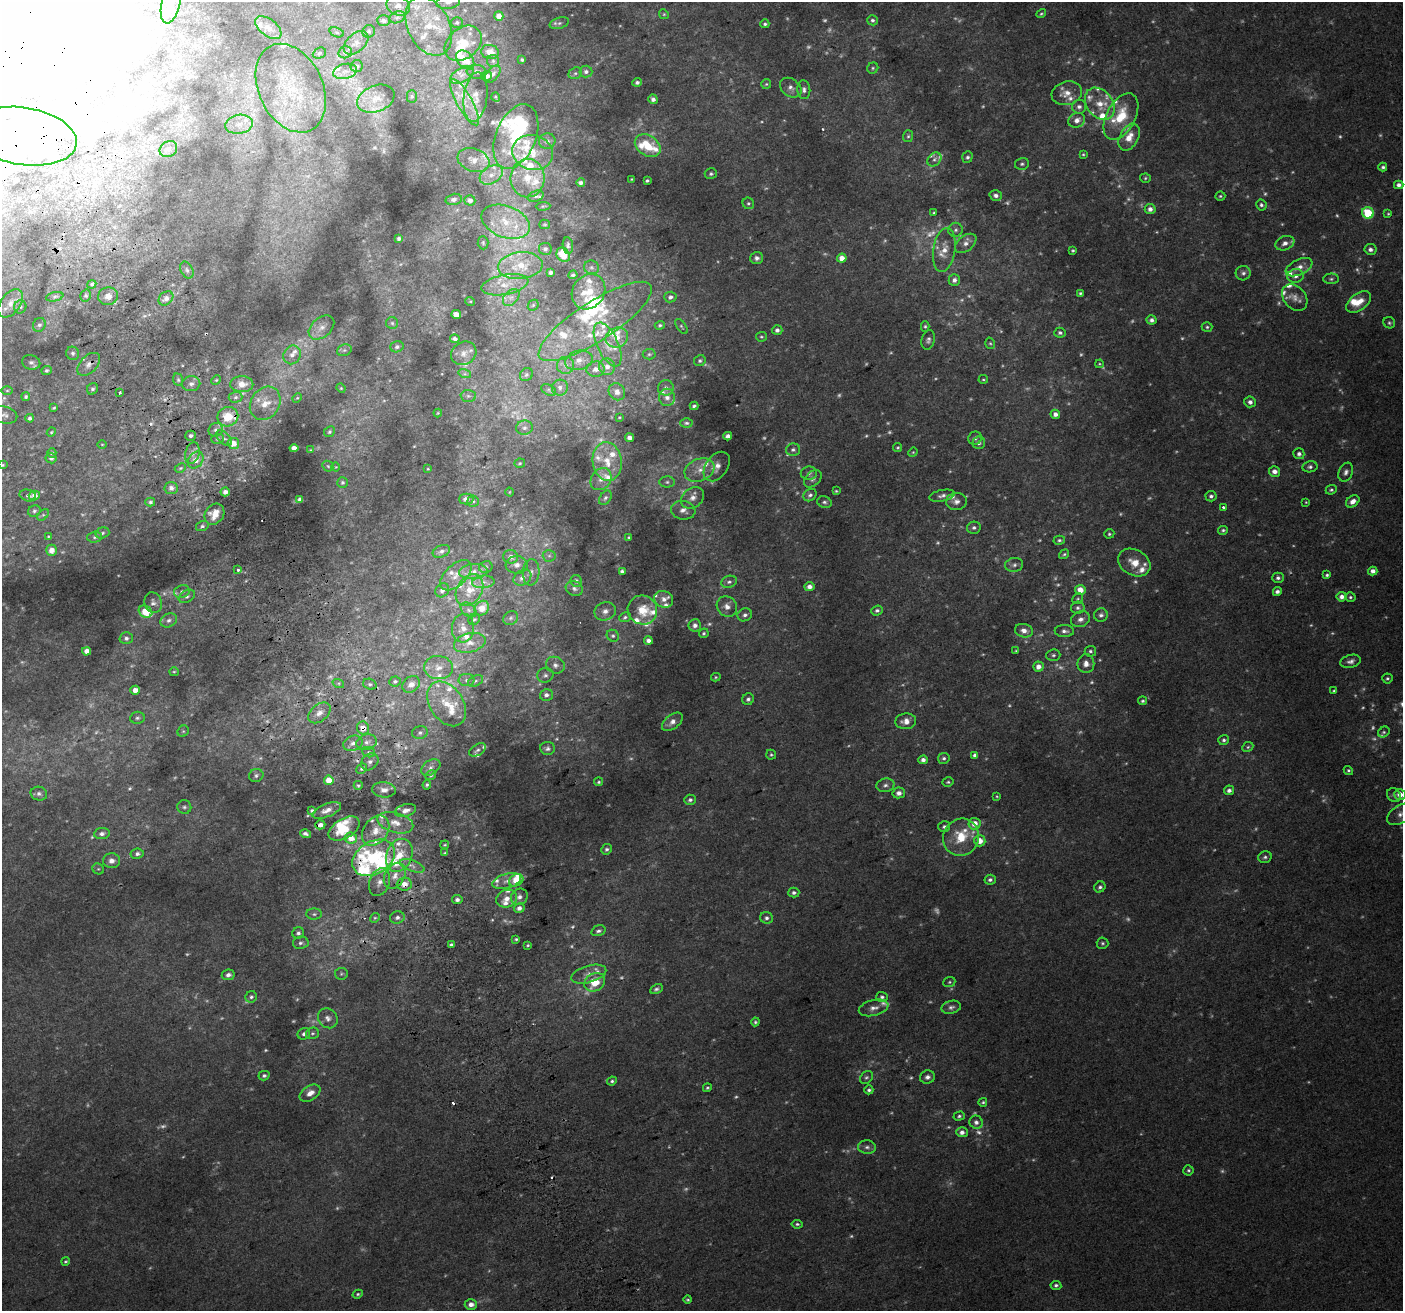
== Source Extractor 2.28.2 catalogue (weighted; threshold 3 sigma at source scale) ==
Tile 11 of 4 x 4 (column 3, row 3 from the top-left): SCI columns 2847-4247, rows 1467-2775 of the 5688 x 5494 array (HDU 1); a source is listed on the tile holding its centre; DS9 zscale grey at full resolution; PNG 1405 x 1313 px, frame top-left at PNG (2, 2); each listed source drawn as its Kron ellipse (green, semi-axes under 4 px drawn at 4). Shown black and unused: <1% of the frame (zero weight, under 2 of 3 exposures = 2% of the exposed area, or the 3 px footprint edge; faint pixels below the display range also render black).
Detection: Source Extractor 2.28.2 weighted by HDU 2 'WHT'; one run over the whole footprint, this tile lists its part. Background 0.0744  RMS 0.014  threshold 0.063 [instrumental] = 3 sigma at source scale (4.5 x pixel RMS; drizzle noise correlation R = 1.50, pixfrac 1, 0.0396/0.0396 arcsec/px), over >= 5 px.
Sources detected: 809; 219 too faint to see at this stretch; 7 inside a brighter object's white glare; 8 cosmic-ray / hot-pixel residue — neither listed nor drawn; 107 inside a brighter listed object's ellipse — not listed separately; the other 468 listed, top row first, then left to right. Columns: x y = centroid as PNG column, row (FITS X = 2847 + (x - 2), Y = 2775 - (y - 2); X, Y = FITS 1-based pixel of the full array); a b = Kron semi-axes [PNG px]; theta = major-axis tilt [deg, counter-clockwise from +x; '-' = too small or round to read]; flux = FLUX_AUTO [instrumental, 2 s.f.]
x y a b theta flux
448 2 12 6 5 6.5
171 3 21 9 77 16
398 6 12 9 -24 10
664 14 5 4 - 1.8
1041 14 5 4 - 1.9
499 16 4 4 - 11
397 17 8 6 22 3.9
384 20 6 5 - 4.4
873 20 5 5 - 3.5
457 22 6 5 - 2.9
559 23 10 5 17 4.4
765 24 4 4 - 3.1
429 26 31 21 -64 56
268 28 15 8 -37 9.6
369 31 6 6 - 3
337 32 7 4 -19 2.3
356 43 14 9 42 9.2
463 43 20 15 39 45
345 52 7 6 - 4.5
490 52 9 7 -11 13
319 53 7 5 23 2.5
465 60 11 7 -49 29
522 60 3 3 - 2.4
493 61 6 6 - 3.4
357 66 6 6 - 3.4
873 68 6 5 - 2.4
345 71 12 7 13 9.5
476 72 10 7 -5 4.9
586 72 6 6 - 5.7
575 73 7 5 21 3.4
492 74 10 6 49 5.5
462 75 12 7 30 9.1
486 76 5 4 - 6.4
637 82 5 4 - 4.1
766 84 5 5 - 2
291 88 47 32 -65 100
791 88 12 8 -36 7.7
804 90 9 6 -84 5.4
1067 93 15 11 17 16
412 96 6 5 - 2.2
476 97 25 12 83 18
496 97 5 3 - 1.2
376 99 19 13 21 18
653 99 5 4 - 5.5
465 102 26 7 -61 22
1100 104 18 13 -51 27
1079 107 7 7 - 5.8
1121 117 25 14 62 52
1077 120 9 7 28 9.3
239 124 14 9 9 15
24 136 54 28 -9 140
516 136 34 20 68 95
908 136 6 5 - 2.6
1129 137 14 9 62 20
547 141 8 7 - 6.2
648 146 14 10 -34 43
168 149 9 7 33 6.5
533 153 20 17 -15 35
1083 154 3 3 - 1.5
967 157 6 5 - 3.3
934 159 8 6 44 4.1
473 160 16 11 -19 17
1022 164 7 6 - 3.2
1383 167 4 4 - 3.4
711 174 6 5 - 3
491 175 12 8 30 12
528 178 19 17 86 35
1145 178 5 4 - 2.1
631 179 3 2 - 1.1
647 181 4 3 - 2.3
581 183 4 3 - 4.8
1399 185 5 4 - 6.6
996 195 6 5 - 5.5
536 196 8 5 20 3.7
1220 196 5 4 - 2.1
454 199 8 5 13 4.8
470 200 5 5 - 5.8
748 203 6 5 - 2.7
1261 205 5 5 - 3.3
543 206 7 3 3 2
1150 209 5 5 - 7.7
934 213 3 3 - 2
1368 213 6 5 - 66
1388 214 4 3 - 1.6
506 222 25 15 -20 44
545 224 5 4 - 1.9
956 230 7 7 - 4.5
399 239 4 3 - 4.3
483 243 6 5 - 2.2
966 243 12 7 38 9.3
1285 243 10 7 21 8.2
568 245 8 5 -82 4
545 249 6 6 - 4.3
1370 249 6 5 - 5.6
944 250 22 11 81 20
1073 250 4 3 - 2.3
563 255 8 6 -53 26
757 258 6 6 - 5
842 258 4 4 - 14
520 266 22 13 6 38
591 267 8 6 -15 3.4
1299 267 14 7 25 11
187 270 9 6 -63 4.1
550 272 4 3 - 4.5
1243 273 7 7 - 5.2
573 275 4 4 - 2.8
1295 276 8 7 - 6.4
1331 279 8 5 1 3.1
954 280 6 5 - 6.9
92 284 4 4 - 2.8
505 285 24 10 10 23
588 292 19 15 54 39
1080 293 4 4 - 2.2
86 296 6 5 - 2.4
108 296 10 9 - 9
55 297 9 4 11 3.2
511 297 10 6 48 6.3
670 297 6 5 - 4.2
1295 297 15 11 -49 12
166 298 8 6 42 7.8
470 301 5 3 - 1.3
1359 302 14 8 37 20
11 303 16 9 54 14
533 305 6 5 - 2.1
20 307 6 6 - 3.2
456 314 5 4 - 13
1152 320 5 4 - 5.7
595 321 66 19 33 78
392 323 6 6 - 2.9
1389 323 6 5 - 2.8
39 325 7 6 - 3.9
660 325 5 4 - 2.4
681 326 8 4 -54 2.4
925 326 5 4 - 2.2
1207 327 5 4 - 2.3
321 328 14 9 40 11
777 330 5 5 - 4.8
1060 333 6 5 - 3.8
761 337 5 4 - 2.2
617 338 11 9 24 13
455 339 5 3 - 4
928 340 10 6 76 4.8
990 343 6 4 -72 1.9
608 345 24 10 -65 20
397 347 6 5 - 4.5
344 350 7 5 21 2.9
73 353 7 6 - 3.9
464 353 13 11 33 9.8
649 354 6 5 - 2.5
292 355 9 8 - 8.1
579 360 14 9 14 12
700 361 6 5 - 3
31 362 9 7 -12 4.8
89 364 14 8 46 9.1
1099 364 4 3 - 1.5
566 365 8 8 - 7.2
607 367 8 8 - 11
595 369 9 7 9 8.6
47 370 5 4 - 2.7
465 374 6 4 -17 2.7
526 375 7 6 - 3.2
983 379 5 3 - 1.6
178 380 6 5 - 2.5
216 380 5 4 - 1.9
191 384 9 7 9 6.3
242 384 11 8 -2 15
341 388 5 4 - 1.6
560 388 8 7 - 7
666 388 8 7 - 5.5
93 389 6 5 - 3.1
7 390 6 4 0 2
549 390 8 5 -28 2.7
120 392 3 3 - 6.4
617 392 9 8 - 12
468 396 7 6 - 3.4
26 397 4 4 - 2.5
235 397 7 5 2 3.7
667 397 9 8 - 7.8
297 398 5 4 - 1.7
1250 402 6 5 - 5.5
265 403 17 14 56 24
694 406 4 3 - 2.7
54 408 3 3 - 1.8
438 413 4 4 - 1.3
1055 414 5 4 - 6.6
5 415 13 8 -14 6.7
228 417 10 9 - 32
619 417 4 3 - 1.4
30 418 4 3 - 3.2
686 423 6 4 -1 2.8
524 428 8 7 - 5.5
216 430 7 6 - 4.7
51 432 5 4 - 1.5
329 432 6 5 - 2.8
191 436 5 5 - 3.6
728 436 4 4 - 6.7
224 438 9 5 -44 4.6
629 438 4 4 - 8.4
975 438 7 6 - 4.2
217 439 6 5 - 2.5
233 443 6 5 - 19
979 443 6 6 - 4.4
102 444 5 3 - 1.1
294 448 4 4 - 9.8
898 448 4 4 - 2
311 450 3 3 - 1.3
793 450 7 6 - 3.9
913 452 5 4 - 1.5
52 453 5 4 - 2.4
192 453 11 7 74 6.6
1299 454 5 5 - 4.9
51 458 5 5 - 3.2
196 460 9 7 53 11
607 462 19 14 -81 34
520 463 5 4 - 1.8
3 465 4 3 - 1.4
328 466 6 4 -45 1.9
717 466 16 11 54 12
336 467 4 3 - 1
1310 467 7 5 10 4
180 468 6 4 27 1.8
428 469 2 2 - 0.86
699 470 15 11 22 17
1275 471 5 5 - 8.5
1346 472 10 7 66 5.7
809 473 8 6 1 4.2
601 479 12 9 53 10
813 479 10 7 42 5.2
342 482 5 5 - 2.5
667 482 7 5 0 3.5
171 488 6 6 - 6
1331 490 6 4 23 2.7
836 491 3 3 - 1.7
225 492 4 4 - 7.2
509 492 4 3 - 0.97
28 495 8 6 -14 4
34 495 6 4 17 9.6
810 495 7 5 41 4.2
942 496 13 5 11 6
1211 496 5 5 - 3.9
605 498 8 5 57 3.4
693 498 12 9 37 11
466 499 7 5 0 7.1
300 500 4 4 - 8.7
473 501 5 5 - 2.6
956 501 10 8 3 7.5
1353 501 7 5 37 11
150 502 5 4 - 2.5
824 502 7 5 -19 3.6
1306 502 3 3 - 1.2
1223 507 3 3 - 3.9
683 510 12 9 -10 9.6
34 511 6 5 - 3
214 514 11 9 52 17
43 515 7 4 44 2.3
202 526 6 5 - 3
974 528 7 6 - 3.9
1223 530 5 4 - 2.7
102 533 7 5 17 3.3
1109 534 5 4 - 2.4
48 536 3 2 - 1.2
95 537 7 5 3 3.2
629 537 3 2 - 1.5
1059 540 6 4 16 2.8
51 550 5 5 - 12
441 551 9 6 23 5.2
1064 554 5 4 - 2.3
549 556 6 6 - 3.7
511 557 7 6 - 7.6
1134 563 17 12 -29 22
517 565 11 8 -1 8.5
1014 565 9 7 9 5.2
486 567 7 6 - 3.2
238 570 3 3 - 3.8
622 571 4 3 - 4.1
1373 571 4 4 - 7.8
473 572 14 7 5 11
531 572 13 8 87 8.4
456 575 19 10 43 17
1327 575 4 3 - 2.7
522 578 9 7 34 8.4
1278 578 6 5 - 4.1
576 581 6 5 - 4.7
483 582 11 6 5 6.2
729 582 8 6 16 4.4
809 587 5 4 - 9.3
574 589 9 7 -22 4.7
442 590 7 6 - 5.6
469 590 17 12 59 26
1080 590 5 5 - 17
182 592 8 6 16 4.5
1277 592 4 4 - 5.2
187 596 9 6 31 4.4
1342 597 5 5 - 7.4
1350 597 5 4 - 2.6
664 599 10 8 -25 8.8
1078 599 6 5 - 2.1
153 603 10 8 -70 6.3
727 606 11 9 -45 10
482 608 8 6 46 20
1078 608 7 6 - 3.7
468 610 9 6 -41 5.2
642 610 15 14 - 32
877 610 6 4 20 3.5
605 611 11 9 21 8.5
146 612 7 5 -32 39
745 615 7 6 - 4.7
1101 615 7 6 - 4.9
625 617 6 4 26 2.9
511 618 8 6 36 3.7
474 619 6 5 - 2.4
1080 619 10 7 20 7.8
169 620 9 6 28 5.3
695 625 6 6 - 6.6
463 628 14 11 87 13
1024 631 9 6 -15 9.6
1064 631 10 6 -2 5.7
704 633 5 4 - 2.4
613 636 6 5 - 3.1
126 638 6 6 - 4.4
648 640 4 4 - 6
470 643 16 9 14 16
86 651 4 4 - 13
1016 651 4 3 - 1.4
1090 651 5 5 - 3.3
1053 655 7 5 4 3.1
1351 661 10 6 13 6
1086 664 9 8 - 10
555 665 9 8 - 7
1038 667 5 5 - 10
438 668 14 11 -5 16
174 672 5 4 - 1.7
545 675 8 7 - 4.8
716 677 5 3 - 1.8
1387 678 5 5 - 2.5
467 680 8 6 0 4.7
395 681 6 5 - 2.9
475 681 8 5 28 3.6
338 683 6 4 -17 2.3
370 684 7 5 -20 3.6
411 684 9 7 41 12
135 690 5 4 - 13
1334 691 3 3 - 1.7
546 695 6 5 - 5.1
748 699 6 5 - 3.9
1143 701 4 4 - 2.5
447 704 24 16 -56 40
319 713 13 8 40 12
137 718 7 6 - 3.3
906 721 10 7 6 11
672 722 12 7 37 10
363 728 6 6 - 16
183 731 6 5 - 2.1
1384 732 6 5 - 2.5
420 733 8 6 17 3.9
1224 740 5 5 - 3.2
367 742 10 7 17 7.9
353 743 10 7 21 7.6
1248 747 6 4 24 2.3
547 748 7 6 - 4.5
478 750 9 5 30 3.8
369 752 6 5 - 3.5
771 755 5 5 - 2.3
975 756 4 4 - 7.2
944 758 6 5 - 3.2
923 760 5 4 - 6.3
370 762 9 7 44 6.5
431 767 10 7 34 6.3
362 769 5 4 - 3.3
1348 770 5 4 - 2.3
256 775 7 6 - 3.7
431 775 5 4 - 2.4
329 780 5 4 - 18
599 782 4 4 - 2.2
948 782 6 4 13 2.5
358 785 4 4 - 2.1
427 785 4 3 - 2.6
885 785 9 7 11 5
384 790 12 7 -5 9.5
1229 790 5 4 - 5.5
899 793 6 5 - 7.3
39 794 8 7 - 4.5
1400 794 6 5 - 12
1394 795 7 6 - 4.1
997 796 3 3 - 1.3
690 800 6 5 - 3.7
184 807 7 7 - 3.4
327 810 15 6 22 9.3
312 811 4 3 - 3.5
405 811 11 6 17 9.1
1401 814 15 8 31 11
395 823 18 10 -15 19
974 824 6 5 - 16
320 825 5 4 - 7.1
944 827 6 5 - 3.6
344 829 17 9 30 34
376 831 16 12 55 24
102 834 8 5 8 5.4
305 834 5 4 - 4.1
961 837 19 18 - 44
351 838 6 5 - 19
980 841 5 5 - 15
445 845 4 3 - 1.5
607 849 5 5 - 3.6
445 853 4 3 - 2
137 854 6 5 - 4.9
399 855 17 12 68 36
1265 857 6 6 - 3.4
374 858 23 16 31 97
111 861 8 7 - 8.4
412 866 13 5 -20 7.7
98 869 6 5 - 2.2
395 876 14 9 57 15
516 880 7 6 - 30
990 880 6 5 - 4.2
507 881 15 7 17 11
379 882 14 10 69 12
404 884 7 6 - 13
1100 887 6 5 - 3.7
794 893 5 5 - 3.9
519 897 9 7 43 7.3
507 899 11 8 23 13
457 900 5 4 - 5.1
519 908 5 5 - 8
314 914 7 5 0 3.3
375 918 5 4 - 2.1
397 918 7 6 - 4.9
766 918 6 6 - 4.4
598 931 7 5 17 4.5
298 933 6 5 - 3.9
516 939 4 3 - 2.1
301 943 8 6 9 4.1
1103 943 6 5 - 2.9
451 945 4 3 - 4
528 945 3 3 - 1.9
341 974 6 6 - 2.4
589 974 18 8 16 13
228 975 6 5 - 5.8
595 982 11 8 30 35
949 982 6 5 - 2.2
656 989 7 4 30 3.5
251 997 6 5 - 3.2
882 997 5 5 - 3.5
951 1007 10 6 13 5.2
874 1008 15 8 13 9.8
328 1018 10 9 - 7.6
755 1022 4 3 - 2.3
312 1033 7 6 - 2.9
304 1034 6 5 - 4.4
264 1076 5 4 - 3.4
866 1077 7 5 41 3.2
927 1077 7 6 - 6
612 1081 5 4 - 2.6
707 1088 4 4 - 2.2
869 1090 4 4 - 3.1
310 1093 11 7 33 12
983 1102 4 4 - 2.1
959 1116 6 4 19 2.9
976 1122 7 6 - 6.4
962 1132 6 5 - 7
867 1147 9 6 -6 5.3
1188 1170 5 5 - 2.5
797 1224 5 4 - 2.6
66 1261 4 4 - 1.9
1056 1285 5 4 - 3.2
358 1294 5 4 - 2.3
688 1300 4 4 - 2.2
471 1304 6 5 - 9.6
Overlapping masked pixels (flux is a lower limit): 5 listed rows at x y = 24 136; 89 364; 363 728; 374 858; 404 884
Isophote crosses this tile's border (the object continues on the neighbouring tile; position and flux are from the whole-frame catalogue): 6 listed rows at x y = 448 2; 171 3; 24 136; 5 415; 1400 794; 1401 814